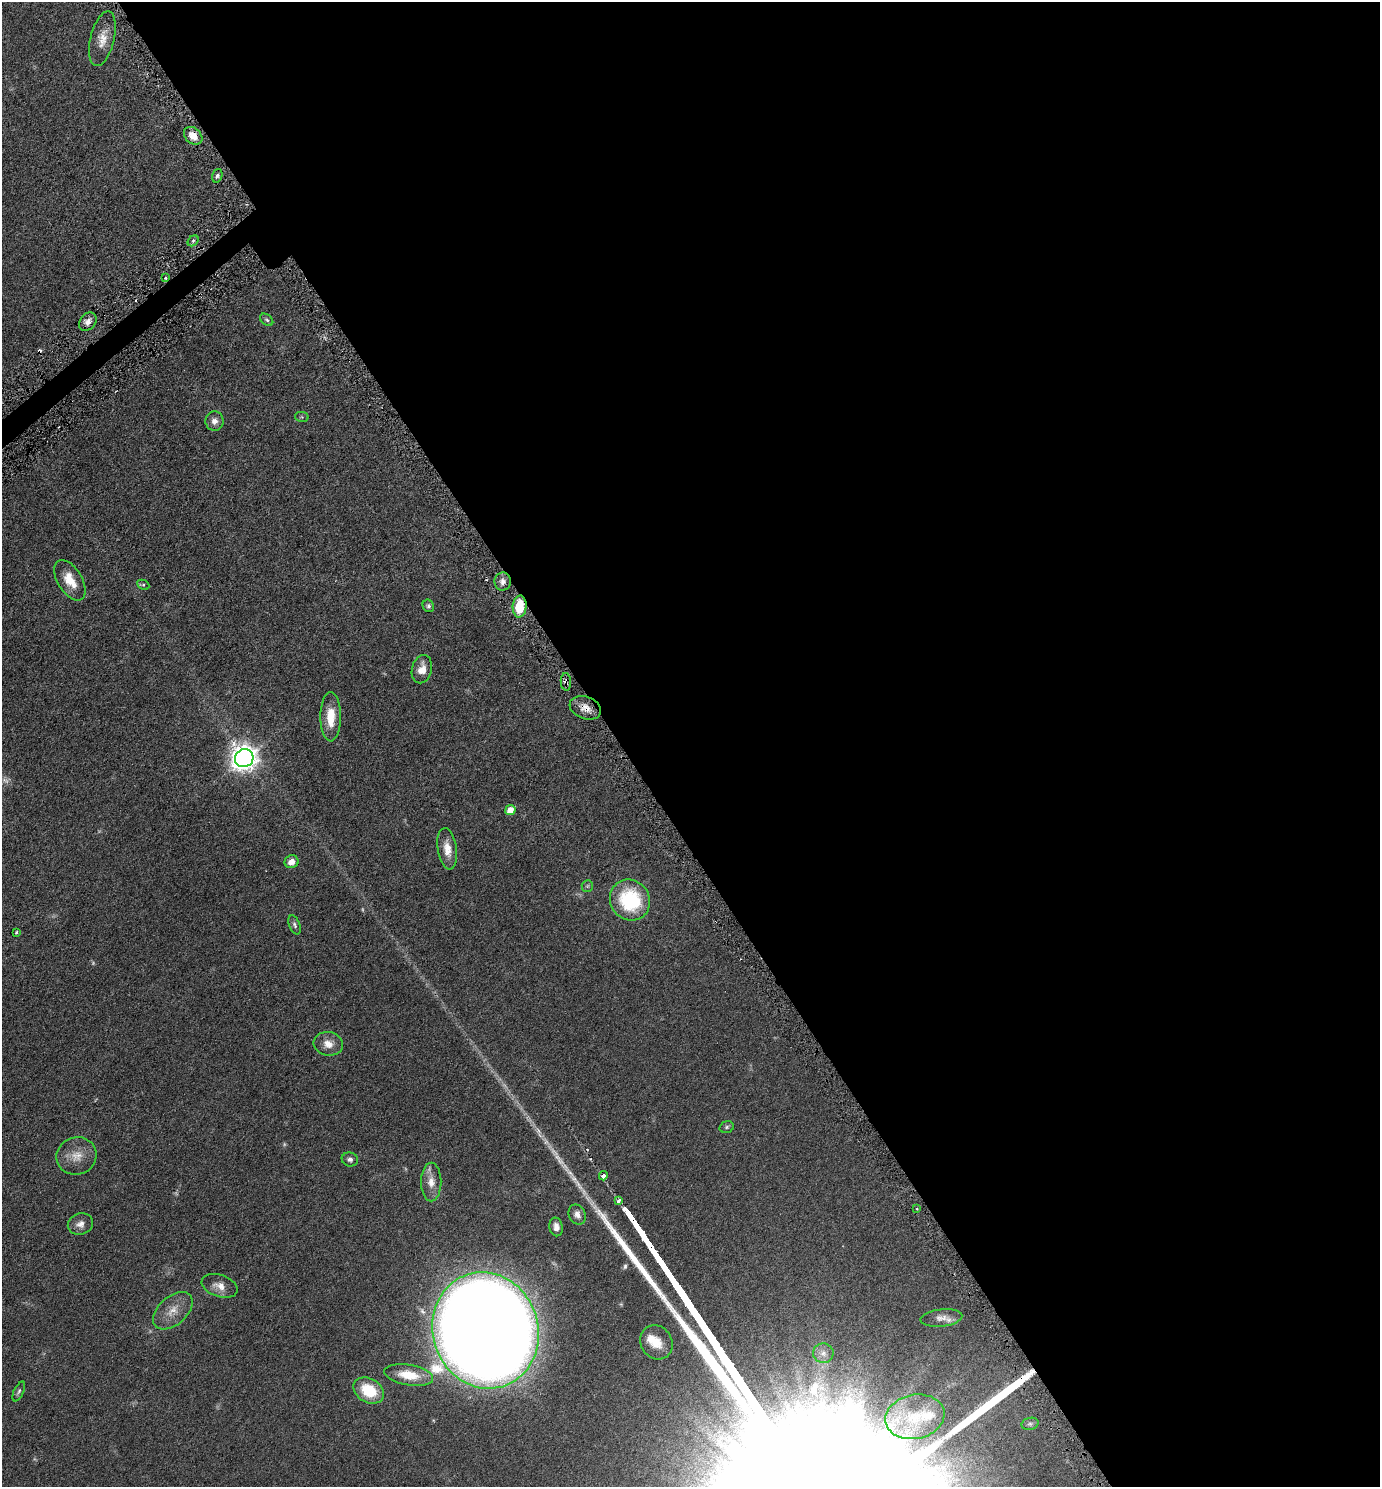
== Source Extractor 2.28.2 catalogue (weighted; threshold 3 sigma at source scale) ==
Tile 8 of 4 x 4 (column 4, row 2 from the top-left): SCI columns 4288-5665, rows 2986-4470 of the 5961 x 5968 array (HDU 1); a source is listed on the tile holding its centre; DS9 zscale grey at full resolution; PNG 1382 x 1489 px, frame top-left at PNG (2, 2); each listed source drawn as its Kron ellipse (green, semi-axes under 4 px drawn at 4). Shown black and unused: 56% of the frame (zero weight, under 3 of 6 exposures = <1% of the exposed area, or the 3 px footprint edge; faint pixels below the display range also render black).
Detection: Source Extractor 2.28.2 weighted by HDU 2 'WHT'; one run over the whole footprint, this tile lists its part. Background 0.0522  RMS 0.0058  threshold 0.0237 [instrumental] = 3 sigma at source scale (4.09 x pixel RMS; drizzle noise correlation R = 1.36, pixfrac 0.8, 0.05/0.05 arcsec/px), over >= 5 px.
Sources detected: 61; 8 too faint to see at this stretch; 2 cosmic-ray / hot-pixel residue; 1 long thin detection or spike segment (spike, bleed or trail) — neither listed nor drawn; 2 inside a brighter listed object's ellipse — not listed separately; the other 48 listed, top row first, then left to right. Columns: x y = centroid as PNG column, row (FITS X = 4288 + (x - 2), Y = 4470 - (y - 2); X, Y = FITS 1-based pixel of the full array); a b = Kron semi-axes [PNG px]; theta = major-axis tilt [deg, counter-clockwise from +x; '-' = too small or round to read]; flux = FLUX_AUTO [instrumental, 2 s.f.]
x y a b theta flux
102 39 28 12 76 7.3
193 136 10 7 -43 5.7
217 176 7 5 72 1.3
193 241 6 4 45 0.96
166 278 3 2 - 0.53
267 320 7 5 -38 1
88 322 10 7 51 2.7
302 417 7 5 -12 0.78
214 421 9 9 - 3.1
70 580 22 12 -58 9.6
503 581 9 8 - 2.7
143 585 6 4 -26 0.74
428 606 6 5 - 1.2
520 606 11 7 86 16
422 669 14 10 76 5.5
566 682 9 5 -86 1.7
585 708 16 11 -19 5.1
331 717 24 10 90 11
244 758 9 9 - 520
510 810 5 5 - 6.1
447 849 21 9 -81 6.4
292 862 7 6 - 4
587 886 6 5 - 0.91
630 900 21 19 -50 38
295 925 10 5 -68 1.3
16 932 4 3 - 0.57
328 1044 15 11 -10 5.6
727 1127 7 5 17 0.97
76 1156 20 18 20 8.5
350 1159 8 7 - 1.8
603 1176 4 4 - 43
431 1182 19 10 90 5.7
619 1201 3 3 - 8.4
917 1209 3 3 - 0.54
577 1214 10 8 -66 2.8
80 1224 13 10 20 3.4
556 1227 9 6 -78 3.2
220 1286 18 11 -19 5.1
173 1311 23 14 41 7.9
941 1318 21 8 6 3.7
486 1330 59 52 -72 1900
656 1342 18 15 -57 8
823 1353 10 10 - 3.1
409 1375 25 10 -10 13
19 1391 11 5 65 1.2
369 1391 16 12 -30 18
915 1417 30 22 11 20
1030 1424 9 6 14 1.2
Overlapping masked pixels (flux is a lower limit): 5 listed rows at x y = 193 136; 88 322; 520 606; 566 682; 585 708